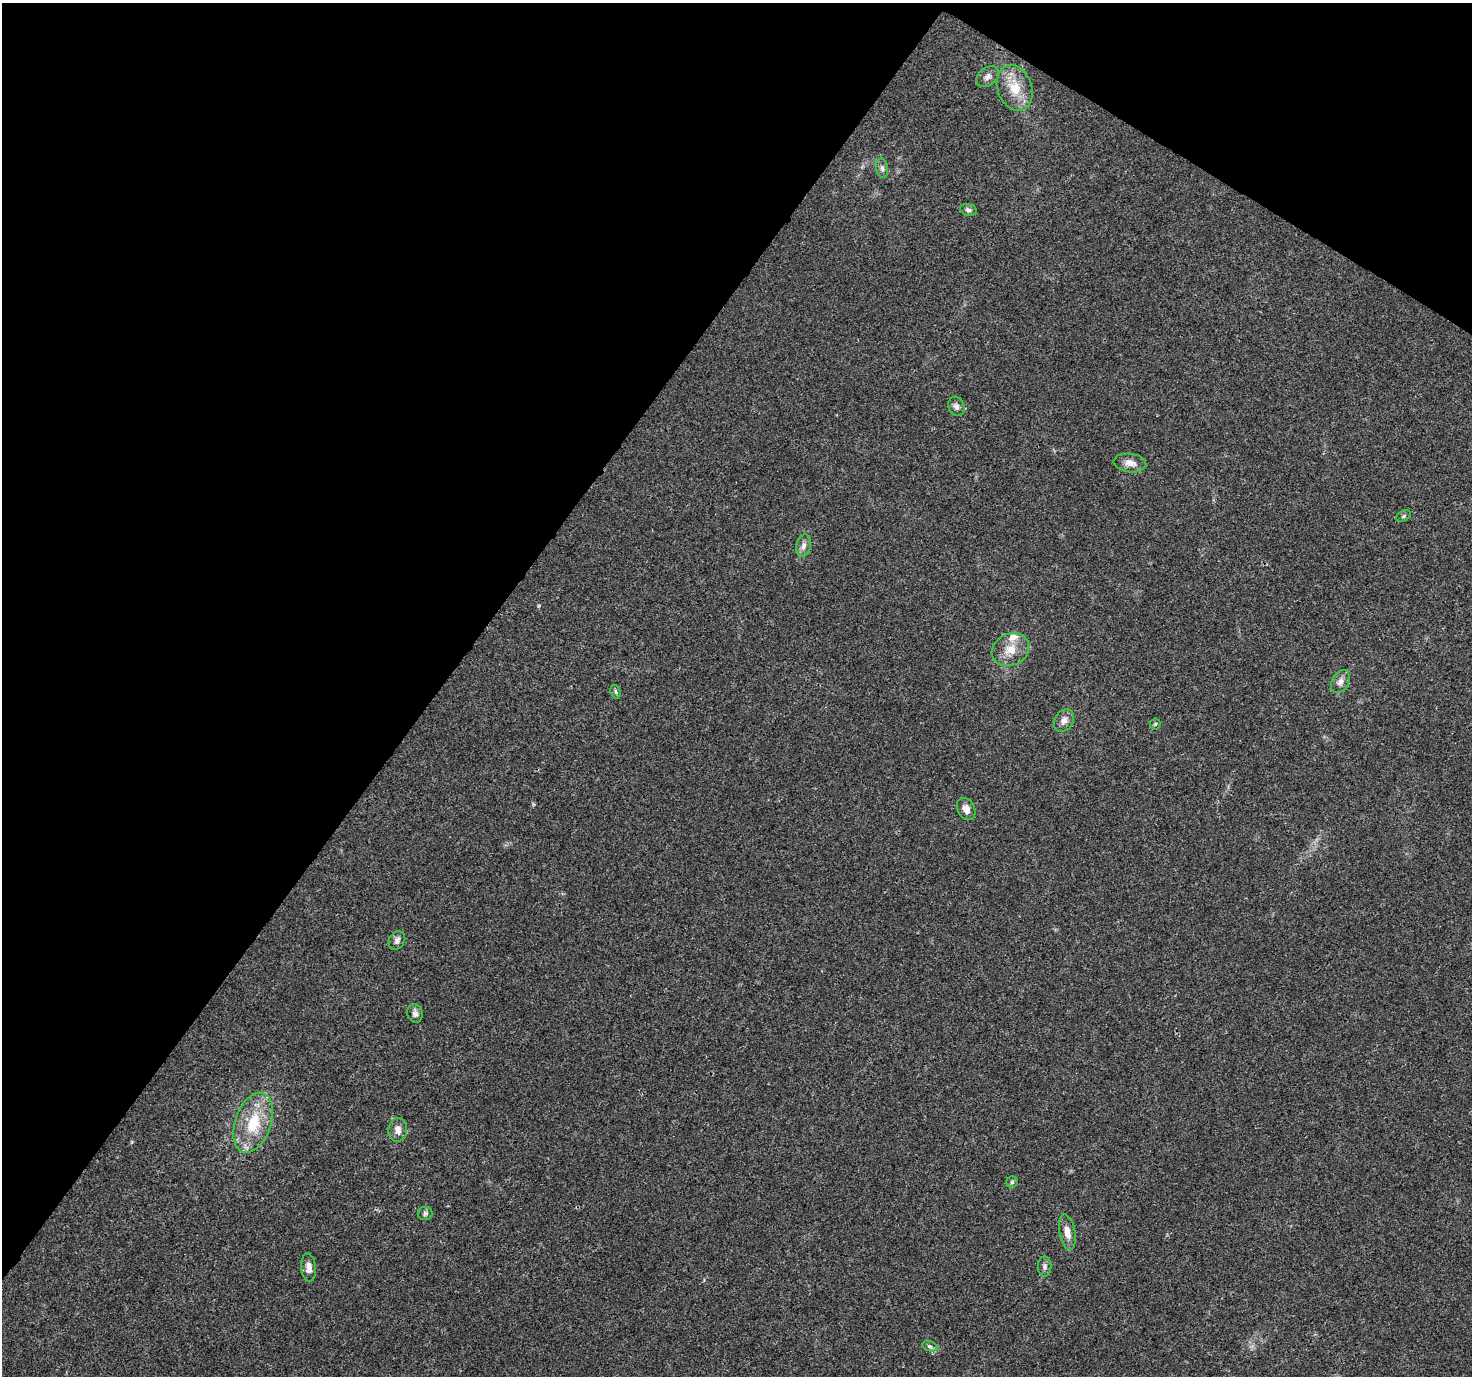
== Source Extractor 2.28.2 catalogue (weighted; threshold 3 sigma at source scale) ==
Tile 2 of 4 x 4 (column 2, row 1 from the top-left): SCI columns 1506-2975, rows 4355-5728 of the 5958 x 6028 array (HDU 1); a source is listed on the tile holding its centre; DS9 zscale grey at full resolution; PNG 1474 x 1378 px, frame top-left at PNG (2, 3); each listed source drawn as its Kron ellipse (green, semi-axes under 4 px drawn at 4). Shown black and unused: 34% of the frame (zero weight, under 3 of 4 exposures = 5% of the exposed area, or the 3 px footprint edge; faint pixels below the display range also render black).
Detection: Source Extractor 2.28.2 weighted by HDU 2 'WHT'; one run over the whole footprint, this tile lists its part. Background 0.0158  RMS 0.0026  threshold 0.0117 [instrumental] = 3 sigma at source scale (4.5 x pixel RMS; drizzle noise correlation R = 1.50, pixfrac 1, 0.0396/0.0396 arcsec/px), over >= 5 px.
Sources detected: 25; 1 inside a brighter listed object's ellipse — not listed separately; the other 24 listed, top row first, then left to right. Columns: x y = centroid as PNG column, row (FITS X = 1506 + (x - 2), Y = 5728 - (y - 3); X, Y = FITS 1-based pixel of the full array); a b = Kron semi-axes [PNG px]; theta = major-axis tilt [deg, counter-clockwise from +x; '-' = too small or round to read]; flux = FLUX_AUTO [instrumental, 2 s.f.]
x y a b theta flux
988 77 13 8 37 1.3
1015 88 23 17 -70 6.7
882 168 9 6 -80 0.81
968 210 9 5 -13 0.78
956 406 10 8 -70 1
1130 463 16 9 -7 2.1
1404 516 7 5 28 0.44
804 546 11 7 77 1.3
1011 650 19 15 27 4.4
1340 682 12 8 60 1.4
616 692 7 5 -72 0.41
1064 721 12 9 57 1.6
1155 724 5 5 - 0.37
966 809 12 8 -62 2
397 940 10 7 59 0.99
415 1013 9 7 -77 1.1
253 1123 31 18 71 11
398 1130 12 9 84 1.8
1012 1182 5 5 - 0.39
425 1213 7 6 - 0.65
1067 1232 18 8 -79 2.6
1045 1267 10 6 90 0.87
309 1268 14 7 -84 1.8
930 1346 8 5 -18 0.62